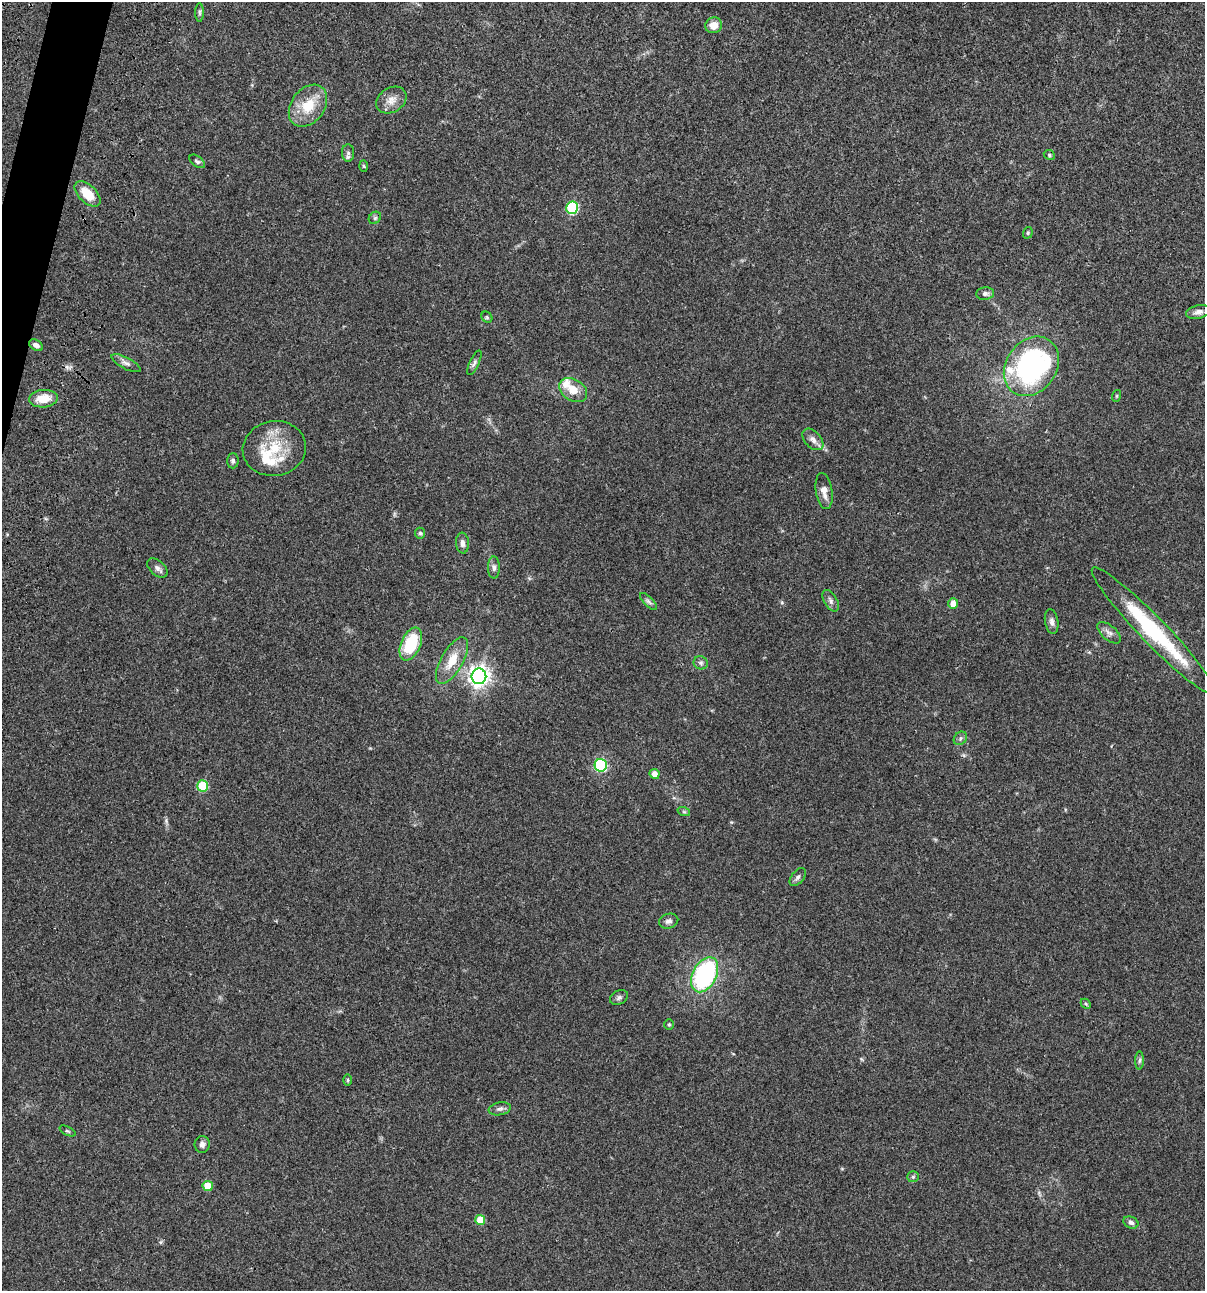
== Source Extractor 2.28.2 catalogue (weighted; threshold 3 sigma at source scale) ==
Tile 11 of 4 x 4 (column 3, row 3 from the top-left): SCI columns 2642-3844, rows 1409-2697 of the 5407 x 5392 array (HDU 1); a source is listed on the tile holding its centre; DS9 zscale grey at full resolution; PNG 1207 x 1293 px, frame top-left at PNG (2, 2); each listed source drawn as its Kron ellipse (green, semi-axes under 4 px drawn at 4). Shown black and unused: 1% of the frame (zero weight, under 3 of 4 exposures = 9% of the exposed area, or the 3 px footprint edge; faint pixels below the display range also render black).
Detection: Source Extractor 2.28.2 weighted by HDU 2 'WHT'; one run over the whole footprint, this tile lists its part. Background 0.0474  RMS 0.0055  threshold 0.0247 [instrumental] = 3 sigma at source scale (4.5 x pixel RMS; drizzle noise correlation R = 1.50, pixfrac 1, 0.05/0.05 arcsec/px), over >= 5 px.
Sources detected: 65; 5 inside a brighter listed object's ellipse — not listed separately; the other 60 listed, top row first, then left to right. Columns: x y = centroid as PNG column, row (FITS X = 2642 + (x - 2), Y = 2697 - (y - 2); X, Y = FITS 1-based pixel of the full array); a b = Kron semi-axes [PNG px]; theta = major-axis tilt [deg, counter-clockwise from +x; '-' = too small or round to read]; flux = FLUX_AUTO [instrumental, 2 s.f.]
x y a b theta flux
199 12 9 4 -89 1.1
714 25 8 8 - 5.4
391 100 16 12 32 4.8
308 106 23 16 53 14
348 153 8 6 90 1.5
1049 155 6 4 -25 0.76
197 161 9 5 -38 1.2
364 166 6 4 -88 0.6
88 194 16 8 -44 11
572 208 6 6 - 47
375 218 7 5 45 1
1028 233 6 4 71 0.72
985 294 9 6 7 1.7
1198 312 12 6 14 2.5
487 317 6 5 - 0.81
36 345 7 5 -33 2.2
126 363 16 5 -27 2.2
474 363 13 4 66 1.5
1031 366 32 25 55 110
573 390 15 10 -32 7.3
1116 396 6 4 71 0.52
43 399 14 8 4 8.6
813 439 13 8 -46 2.9
274 448 32 27 10 21
233 461 7 6 - 1.3
824 491 18 8 -81 4.5
420 533 5 5 - 0.85
462 543 10 6 -85 2.2
157 568 12 7 -41 2
494 568 11 6 -90 1.8
648 601 11 4 -45 1.3
831 601 11 6 -60 1.9
953 603 5 5 - 5
1052 622 12 6 -80 2.3
1153 631 87 13 -46 53
1109 633 14 7 -41 2.5
411 644 17 9 67 24
452 661 26 11 60 11
701 663 7 6 - 1.2
479 676 8 7 - 310
960 738 7 6 - 1.3
601 765 6 6 - 56
654 774 5 5 - 3.5
202 786 5 5 - 24
684 812 6 4 -19 0.76
798 877 10 6 52 1.5
669 921 10 7 17 2
705 975 19 11 63 75
619 998 9 7 29 1.5
1086 1004 6 4 -45 0.73
669 1025 5 5 - 0.73
1140 1060 9 4 89 1.1
348 1080 6 4 90 0.56
500 1109 11 6 11 1.9
67 1131 9 4 -26 0.79
202 1144 8 7 - 2
913 1177 6 5 - 0.92
208 1186 5 5 - 9.1
480 1220 5 5 - 9.9
1131 1222 8 5 -24 1.5
Isophote crosses this tile's border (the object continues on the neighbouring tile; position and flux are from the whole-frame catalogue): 1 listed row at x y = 1153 631